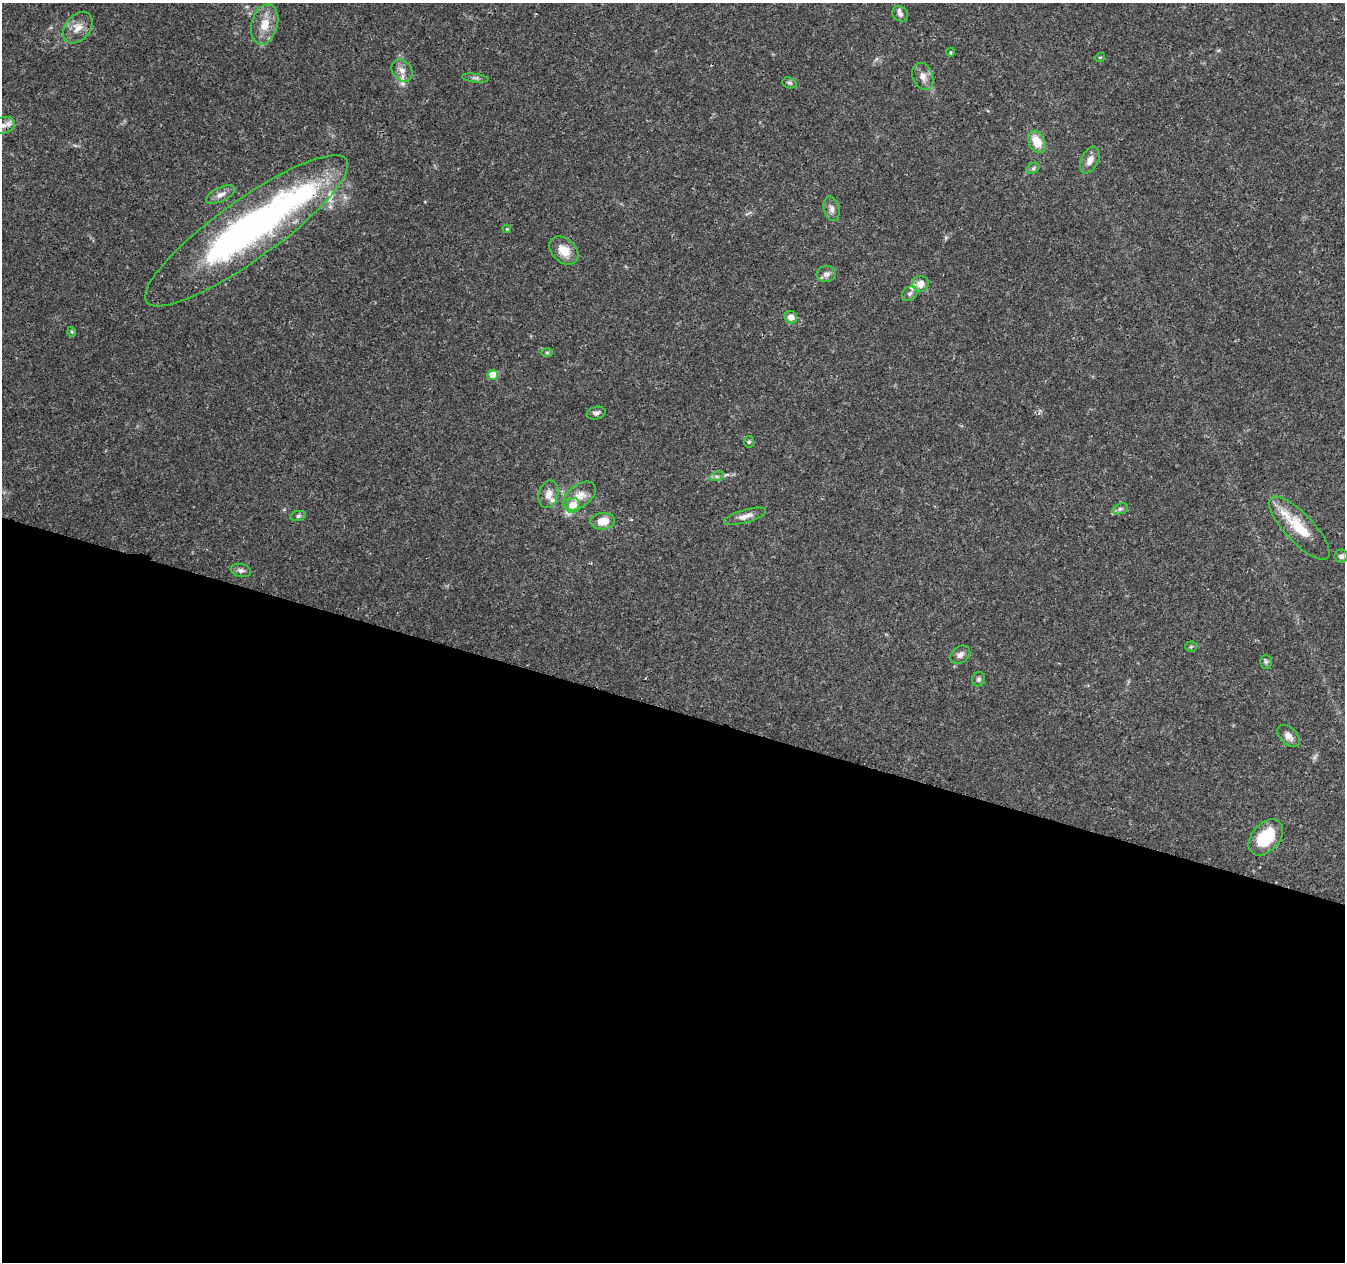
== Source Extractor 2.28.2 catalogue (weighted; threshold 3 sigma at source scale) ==
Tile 14 of 4 x 4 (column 2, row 4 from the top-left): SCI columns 1356-2698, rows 284-1543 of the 5390 x 5544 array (HDU 1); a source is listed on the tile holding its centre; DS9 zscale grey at full resolution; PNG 1347 x 1264 px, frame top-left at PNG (2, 3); each listed source drawn as its Kron ellipse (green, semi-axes under 4 px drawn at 4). Shown black and unused: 44% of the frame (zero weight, under 3 of 4 exposures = <1% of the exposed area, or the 3 px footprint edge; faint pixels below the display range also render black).
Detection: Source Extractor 2.28.2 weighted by HDU 2 'WHT'; one run over the whole footprint, this tile lists its part. Background 0.0503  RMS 0.0025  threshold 0.0115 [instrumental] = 3 sigma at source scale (4.5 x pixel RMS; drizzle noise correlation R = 1.50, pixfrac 1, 0.0396/0.0396 arcsec/px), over >= 5 px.
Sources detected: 50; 1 inside a brighter object's white glare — neither listed nor drawn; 5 inside a brighter listed object's ellipse — not listed separately; the other 44 listed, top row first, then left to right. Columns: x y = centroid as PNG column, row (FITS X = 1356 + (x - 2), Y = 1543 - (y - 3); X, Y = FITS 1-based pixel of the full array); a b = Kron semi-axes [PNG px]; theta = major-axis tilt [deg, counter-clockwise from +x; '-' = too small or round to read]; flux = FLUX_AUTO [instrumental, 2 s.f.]
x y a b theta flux
900 14 9 7 -41 0.88
265 24 20 13 74 4.5
78 28 18 12 49 2.9
951 52 4 3 - 0.21
1100 57 5 3 - 0.23
402 70 12 9 -52 1.8
923 76 14 10 -69 2
475 78 13 3 -7 0.59
789 83 7 5 -20 0.51
3 125 12 8 14 1.5
1037 142 12 8 -63 4.6
1090 160 14 8 64 1.9
1033 168 7 5 32 0.46
221 194 16 7 25 1.8
832 209 12 7 -75 1.2
507 229 4 3 - 0.24
246 231 123 30 36 93
564 251 16 11 -42 3.8
826 274 9 8 - 1.1
920 284 8 8 - 2.2
910 294 8 6 40 0.72
791 317 6 6 - 1.8
72 332 5 3 - 0.24
547 353 6 4 0 0.32
493 375 5 5 - 5.5
596 413 10 6 13 0.89
749 442 6 5 - 0.41
717 476 7 4 18 0.56
548 494 14 9 76 2.1
579 496 18 11 38 3
573 505 7 7 - 3.9
1120 509 8 5 18 0.57
298 516 8 5 11 0.51
745 516 22 6 16 1.8
603 521 12 8 4 3.8
1299 528 41 14 -47 8.3
1341 556 6 6 - 0.9
241 570 10 6 -11 0.87
1191 647 5 5 - 0.34
960 655 11 8 34 1.3
1266 662 7 6 - 0.52
979 679 7 6 - 0.63
1289 736 13 8 -44 1.7
1266 837 21 13 48 12
Overlapping masked pixels (flux is a lower limit): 1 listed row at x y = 246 231
Isophote crosses this tile's border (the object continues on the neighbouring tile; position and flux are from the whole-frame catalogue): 1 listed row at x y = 3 125